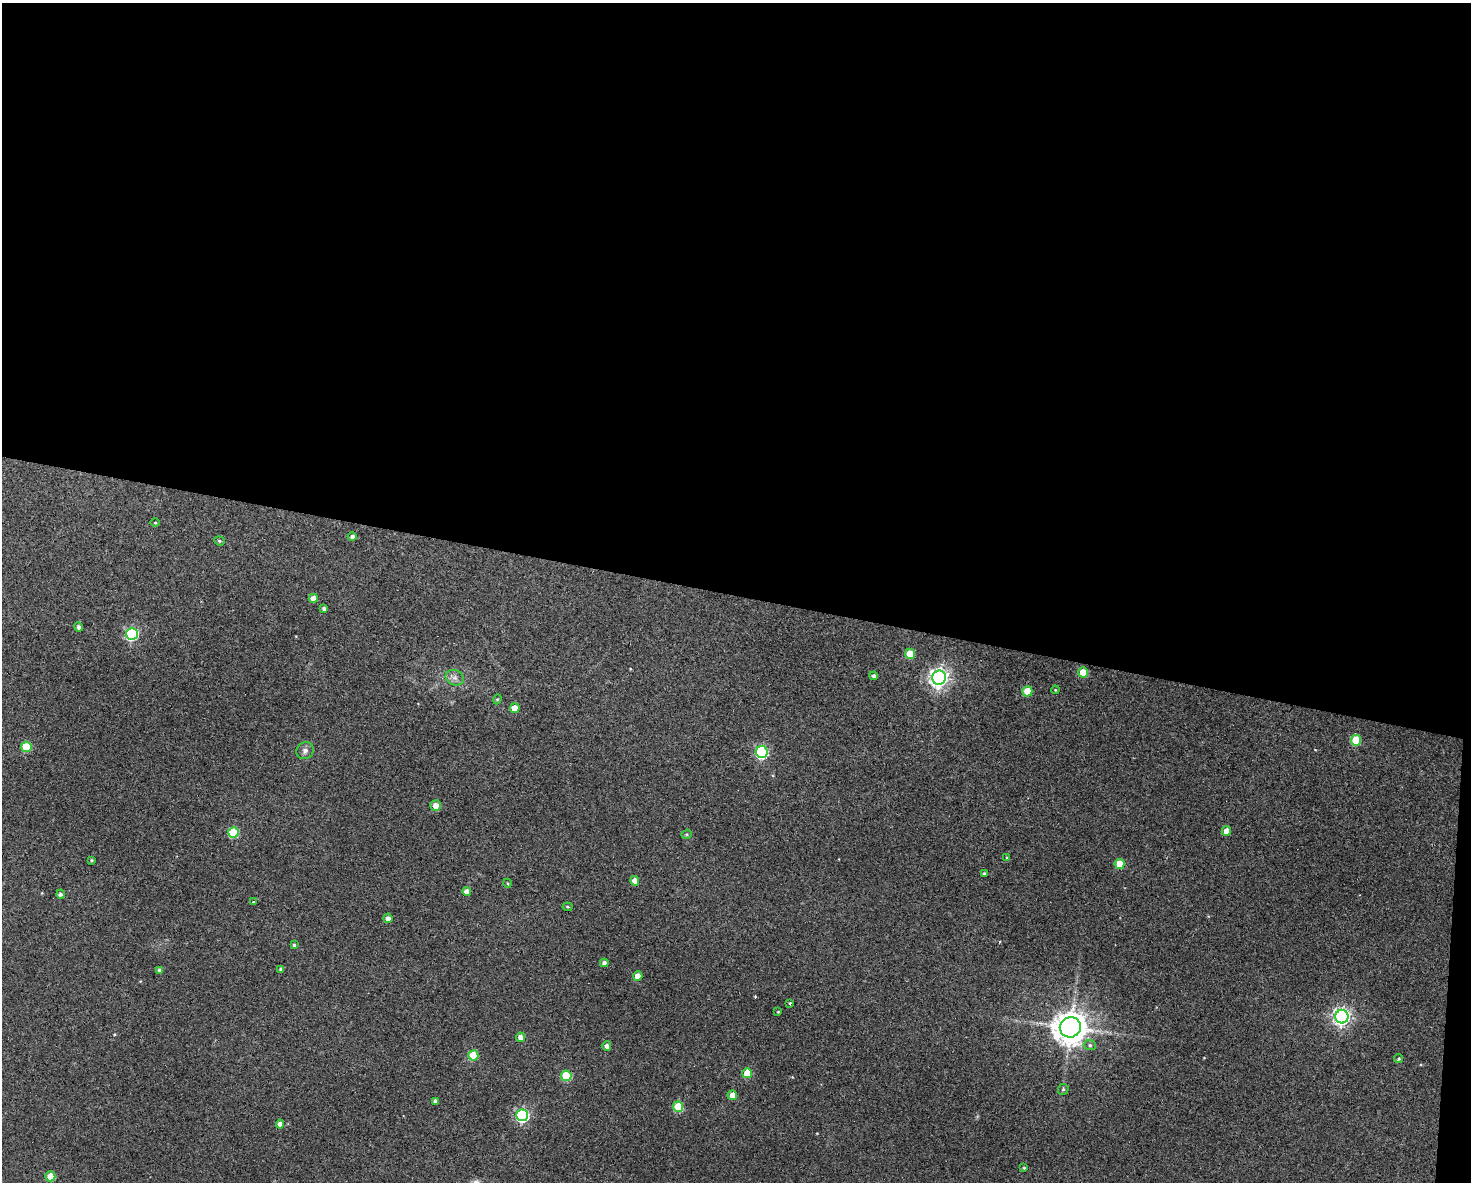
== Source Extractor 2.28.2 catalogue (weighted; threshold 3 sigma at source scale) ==
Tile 3 of 3 x 4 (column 3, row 1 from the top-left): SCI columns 3047-4515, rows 3541-4720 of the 4742 x 4720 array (HDU 1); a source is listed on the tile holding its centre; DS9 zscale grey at full resolution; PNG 1473 x 1184 px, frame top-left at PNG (2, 3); each listed source drawn as its Kron ellipse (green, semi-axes under 4 px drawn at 4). Shown black and unused: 51% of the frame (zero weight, under 3 of 4 exposures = <1% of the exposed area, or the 3 px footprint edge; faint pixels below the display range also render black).
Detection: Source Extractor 2.28.2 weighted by HDU 2 'WHT'; one run over the whole footprint, this tile lists its part. Background 0.125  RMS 0.0065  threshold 0.0292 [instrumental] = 3 sigma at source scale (4.5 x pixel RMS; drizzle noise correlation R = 1.50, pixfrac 1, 0.05/0.05 arcsec/px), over >= 5 px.
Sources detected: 60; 1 cosmic-ray / hot-pixel residue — neither listed nor drawn; the other 59 listed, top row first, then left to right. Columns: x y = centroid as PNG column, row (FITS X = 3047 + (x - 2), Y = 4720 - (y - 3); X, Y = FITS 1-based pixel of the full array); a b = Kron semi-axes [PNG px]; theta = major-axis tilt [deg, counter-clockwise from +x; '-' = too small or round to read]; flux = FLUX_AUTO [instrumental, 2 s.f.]
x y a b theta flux
155 523 5 3 - 0.57
352 536 4 4 - 1.8
219 541 5 4 - 0.85
313 598 4 4 - 5.1
324 608 4 3 - 1.6
78 627 5 4 - 1.7
132 634 6 6 - 90
910 654 5 5 - 18
1083 672 5 5 - 12
874 676 4 4 - 2
455 678 9 7 -23 3
939 678 7 7 - 350
1055 690 4 3 - 0.47
1027 691 5 5 - 21
497 699 5 4 - 0.79
515 708 5 5 - 10
1356 740 5 5 - 27
26 747 5 5 - 25
305 751 9 8 - 2.7
762 752 6 6 - 92
436 805 5 5 - 5.3
1227 831 5 4 - 8.8
233 832 5 5 - 37
686 834 5 4 - 0.82
1007 857 4 2 - 0.49
91 860 4 3 - 0.81
1120 864 5 5 - 19
985 874 4 3 - 1.5
635 881 4 4 - 6.7
507 883 4 3 - 0.6
467 891 4 4 - 4.2
60 894 4 4 - 1.7
253 902 3 2 - 1.2
567 907 5 4 - 0.87
388 918 5 4 - 3.1
294 945 4 3 - 0.97
604 963 4 4 - 2.6
281 969 4 4 - 1.8
160 970 4 3 - 1.6
638 976 5 4 - 6.8
790 1003 3 3 - 20
778 1012 3 3 - 0.52
1342 1017 7 6 - 260
1070 1027 11 10 - 1100
521 1037 4 4 - 4.1
1090 1045 6 5 - 1.3
607 1046 5 4 - 3.2
473 1055 5 5 - 24
1399 1059 4 4 - 1
747 1073 5 5 - 14
566 1076 5 5 - 37
1063 1089 5 5 - 1.1
732 1095 5 5 - 6
435 1101 4 4 - 2
678 1107 5 5 - 29
522 1115 6 6 - 110
280 1124 4 4 - 4
1024 1168 4 3 - 0.72
50 1176 5 5 - 12